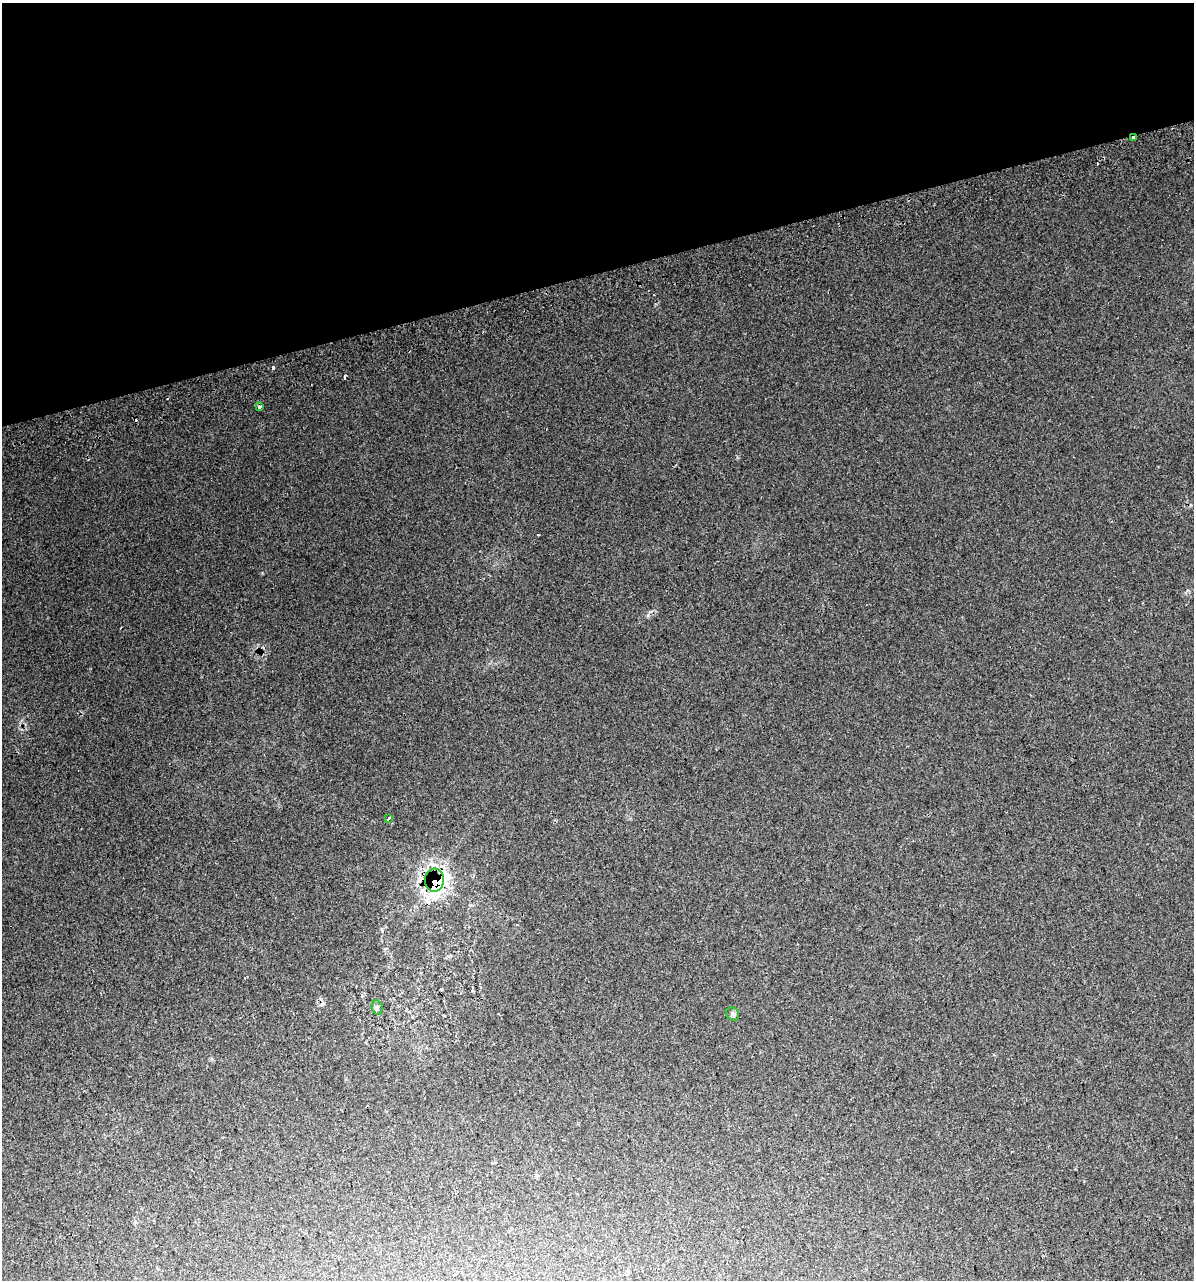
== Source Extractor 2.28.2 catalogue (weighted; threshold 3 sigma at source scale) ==
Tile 3 of 4 x 4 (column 3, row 1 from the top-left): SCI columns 2439-3630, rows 3878-5155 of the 4924 x 5196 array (HDU 1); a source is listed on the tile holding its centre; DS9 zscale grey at full resolution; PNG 1196 x 1282 px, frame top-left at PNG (2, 3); each listed source drawn as its Kron ellipse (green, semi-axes under 4 px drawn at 4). Shown black and unused: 21% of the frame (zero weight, under 2 of 3 exposures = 2% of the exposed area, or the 3 px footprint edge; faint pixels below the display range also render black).
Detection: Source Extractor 2.28.2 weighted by HDU 2 'WHT'; one run over the whole footprint, this tile lists its part. Background 0.0387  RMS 0.01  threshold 0.0466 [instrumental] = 3 sigma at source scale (4.5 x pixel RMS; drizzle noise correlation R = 1.50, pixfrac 1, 0.0396/0.0396 arcsec/px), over >= 5 px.
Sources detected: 12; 6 cosmic-ray / hot-pixel residue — neither listed nor drawn; the other 6 listed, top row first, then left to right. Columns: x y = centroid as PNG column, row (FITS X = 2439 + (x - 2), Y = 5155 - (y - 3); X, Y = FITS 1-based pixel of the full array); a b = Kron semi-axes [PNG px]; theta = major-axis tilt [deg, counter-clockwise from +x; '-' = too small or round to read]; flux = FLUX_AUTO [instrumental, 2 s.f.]
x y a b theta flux
1133 138 3 2 - 3.8
259 407 3 3 - 3.7
389 819 3 3 - 4.4
434 880 11 9 86 420
377 1007 7 5 -78 2.2
733 1014 7 6 - 2.8
Overlapping masked pixels (flux is a lower limit): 2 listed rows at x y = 1133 138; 434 880